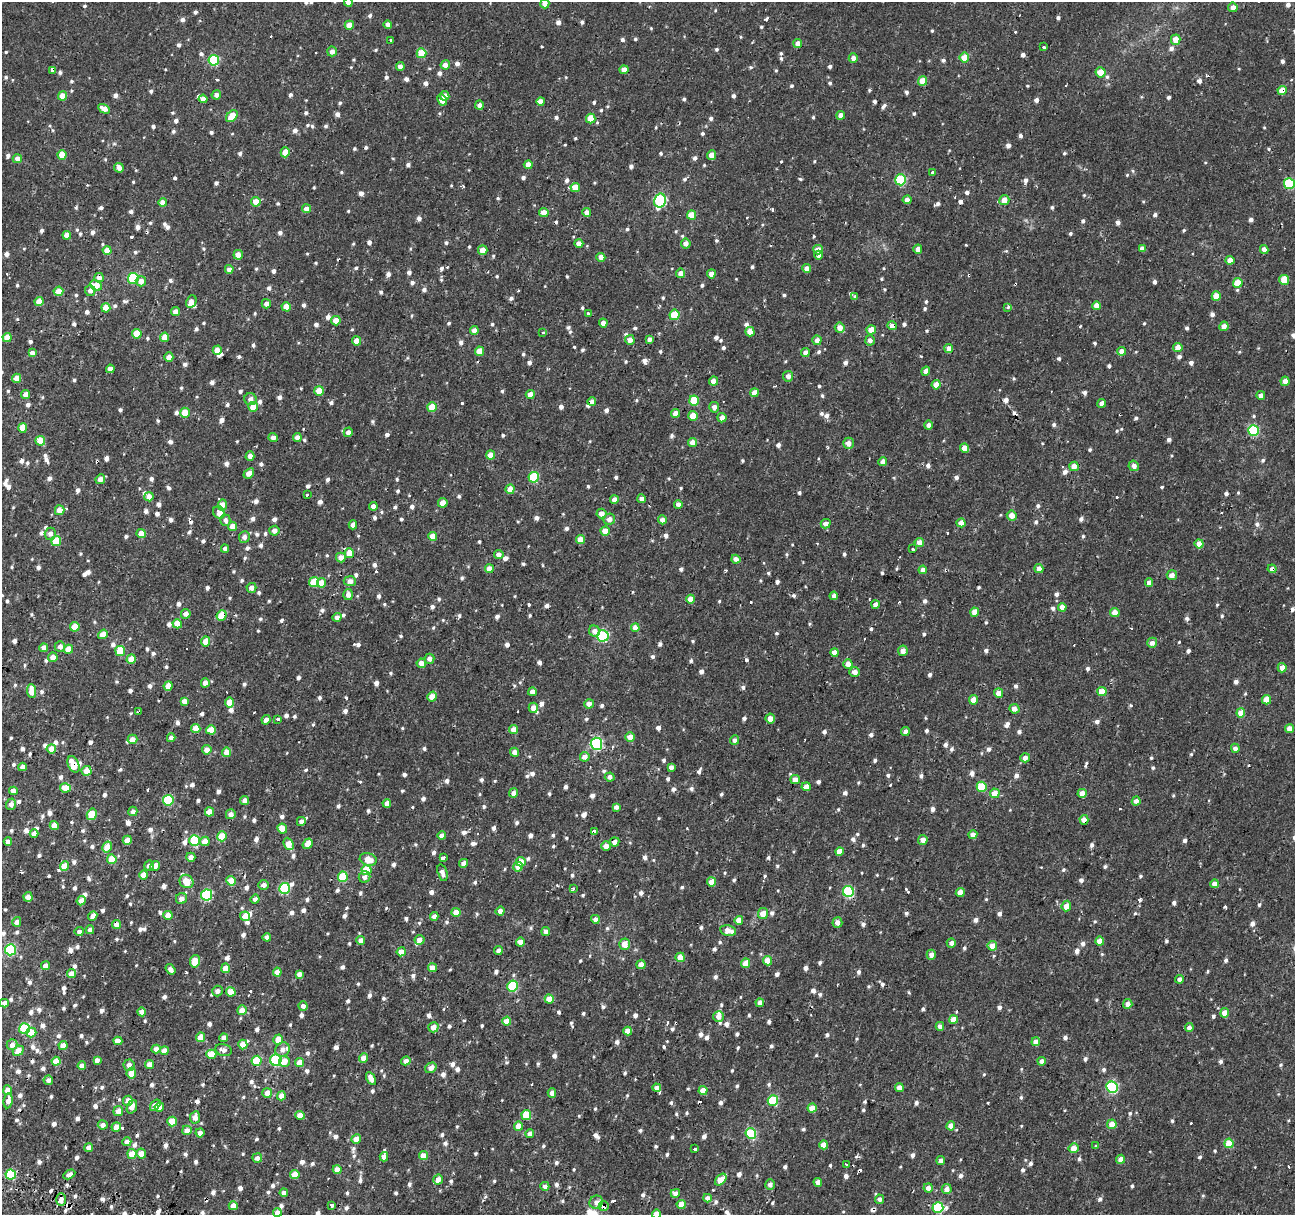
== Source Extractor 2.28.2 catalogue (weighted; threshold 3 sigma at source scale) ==
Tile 7 of 4 x 4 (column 3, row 2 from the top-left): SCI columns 2589-3881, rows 2708-3920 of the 5190 x 5408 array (HDU 1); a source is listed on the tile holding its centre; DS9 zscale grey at full resolution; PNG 1297 x 1217 px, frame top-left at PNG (2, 2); each listed source drawn as its Kron ellipse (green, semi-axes under 4 px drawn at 4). Shown black and unused: <1% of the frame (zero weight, under 2 of 3 exposures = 3% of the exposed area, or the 3 px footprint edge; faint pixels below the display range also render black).
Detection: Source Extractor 2.28.2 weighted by HDU 2 'WHT'; one run over the whole footprint, this tile lists its part. Background 9.43e-04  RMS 0.0022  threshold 0.00981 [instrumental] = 3 sigma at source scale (4.5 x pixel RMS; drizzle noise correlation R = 1.50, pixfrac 1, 0.0396/0.0396 arcsec/px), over >= 5 px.
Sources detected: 1457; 36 cosmic-ray / hot-pixel residue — neither listed nor drawn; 12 inside a brighter listed object's ellipse — not listed separately; of the other 1409, all 500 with FLUX_AUTO >= 1.1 (the completeness limit of this list) listed and drawn (909 fainter detections not listed), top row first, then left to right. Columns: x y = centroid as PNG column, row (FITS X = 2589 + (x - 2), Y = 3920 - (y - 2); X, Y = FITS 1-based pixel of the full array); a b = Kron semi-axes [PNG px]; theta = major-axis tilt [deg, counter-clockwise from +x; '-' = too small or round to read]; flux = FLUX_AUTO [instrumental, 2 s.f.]
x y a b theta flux
348 2 4 4 - 1.7
545 4 5 4 - 1.5
1233 7 5 4 - 1.5
388 24 4 4 - 1.3
349 25 4 4 - 2.9
1176 40 5 5 - 2.8
391 41 3 3 - 1.3
798 43 4 4 - 1.4
1043 47 3 3 - 1.1
332 51 5 5 - 1.4
421 53 5 5 - 5.6
853 58 5 4 - 1.3
964 58 5 4 - 3.8
214 60 5 5 - 16
445 65 4 4 - 1.4
400 66 4 4 - 1.3
53 70 4 3 - 2.2
624 70 4 4 - 1.8
1101 72 5 5 - 3.2
923 81 5 4 - 3.4
1282 91 4 4 - 3.4
216 95 5 4 - 1.1
62 96 4 4 - 2.9
445 96 5 4 - 1.6
203 99 4 4 - 1.6
442 100 6 4 -64 2.4
541 101 4 4 - 1.5
479 105 4 4 - 1.1
104 109 6 4 -29 1.8
841 115 4 4 - 1.4
232 116 7 4 48 4.8
591 118 5 4 - 4.2
285 152 5 4 - 3.1
62 155 4 4 - 3.9
712 155 5 4 - 2.4
17 159 4 4 - 1.3
528 165 4 4 - 1.8
119 168 5 4 - 1.5
933 172 4 3 - 2.7
901 180 5 5 - 14
1289 184 5 5 - 16
575 187 5 4 - 2.7
660 200 7 6 - 25
907 200 4 4 - 1.3
1004 200 5 5 - 2.6
256 202 5 5 - 2.8
163 203 4 4 - 2.2
307 209 4 4 - 1.5
544 213 4 4 - 2.3
587 213 4 4 - 1.5
692 215 4 4 - 3.7
67 235 4 4 - 2
686 243 5 5 - 1.5
579 244 4 4 - 1.6
1142 248 4 4 - 1.4
918 249 4 4 - 1.5
107 250 4 4 - 2.7
483 250 5 5 - 1.9
818 250 5 5 - 1.6
1264 250 4 4 - 1.2
238 255 5 4 - 2
819 255 4 4 - 1.1
601 257 4 4 - 1.9
1230 260 4 4 - 2
807 268 4 4 - 2.1
229 269 4 4 - 1.3
681 273 5 4 - 1.6
711 274 4 4 - 2.1
99 277 4 4 - 1.5
133 278 5 5 - 16
1284 280 5 5 - 5.4
141 281 5 5 - 1.7
1238 283 5 5 - 4.1
96 286 6 5 - 3.8
58 291 5 4 - 2.7
90 291 5 5 - 1.1
855 296 3 3 - 1.2
1216 296 5 4 - 3.6
191 301 6 5 - 1.7
39 302 4 4 - 3.4
266 304 5 4 - 1.3
1097 306 4 4 - 2.4
286 307 5 4 - 2.9
1008 307 3 3 - 1.1
106 308 4 4 - 3.6
176 312 4 4 - 1.4
588 314 3 3 - 1.6
674 315 5 5 - 7.6
336 321 5 4 - 2.9
603 323 4 4 - 1.4
892 326 5 4 - 1.6
1224 326 5 4 - 1.3
840 328 5 5 - 2
871 330 4 4 - 3
474 331 4 4 - 1.5
750 332 5 4 - 2.2
543 333 3 3 - 1.8
137 334 5 5 - 4.1
7 337 4 4 - 2.9
165 337 4 4 - 2.4
649 339 4 4 - 1.1
630 340 5 5 - 1.8
817 340 5 4 - 1.5
870 340 5 5 - 1.1
357 341 4 4 - 2.7
1178 347 5 4 - 2.4
949 349 4 4 - 2
217 350 4 4 - 2.2
479 351 5 4 - 2.9
1122 351 4 4 - 1.5
805 352 4 4 - 1.2
32 353 4 4 - 1.2
169 357 4 4 - 2.1
110 369 4 4 - 1.5
926 371 4 4 - 1.3
788 376 5 5 - 1.3
17 378 4 4 - 2.1
713 381 4 4 - 1.9
1285 381 4 4 - 1.5
936 385 4 4 - 2.6
319 391 5 4 - 4.7
754 393 4 4 - 2.4
26 394 4 4 - 1.6
530 394 4 4 - 2
1261 395 4 4 - 1.1
250 399 6 6 - 1.2
694 400 5 5 - 6.5
592 401 4 4 - 1.2
1102 403 4 4 - 1.2
253 407 5 5 - 2.8
432 407 5 5 - 5.3
714 407 5 5 - 1.3
185 413 5 4 - 4.1
675 413 4 4 - 2.4
693 416 5 4 - 3.2
722 418 4 4 - 1.5
928 425 4 4 - 1.2
22 428 5 4 - 2.7
1253 430 5 5 - 17
348 432 4 4 - 1.1
273 437 5 4 - 1.2
297 437 4 4 - 1.4
40 441 5 5 - 4.5
693 443 4 4 - 2.2
848 443 5 5 - 1.5
964 448 4 4 - 2.6
490 455 4 4 - 2.6
250 456 4 4 - 1.3
883 461 4 4 - 1.4
1074 466 4 4 - 2
1134 466 5 5 - 1.2
249 473 6 4 41 1.6
534 477 5 5 - 14
100 479 5 4 - 1.6
510 489 5 4 - 2.5
307 495 3 3 - 2.9
149 497 4 4 - 1.8
642 499 4 4 - 1.2
614 500 4 4 - 1.6
443 503 4 4 - 3
678 504 4 4 - 1.3
222 505 5 4 - 2.2
373 506 4 4 - 1.3
60 510 5 5 - 2.7
219 512 6 5 - 2.7
601 514 5 5 - 1.9
1012 515 5 5 - 2.1
609 519 6 5 - 1.4
225 520 6 5 - 1.1
662 520 4 4 - 1.6
961 523 4 4 - 2.4
826 524 5 4 - 1.2
353 525 4 4 - 1.7
233 527 4 4 - 2.5
274 531 5 5 - 1.3
605 531 4 4 - 2.2
141 533 4 4 - 2.7
50 534 6 5 - 1.1
244 537 6 5 - 1.2
433 537 4 4 - 2.7
580 540 4 4 - 2.5
56 541 5 5 - 6.4
919 542 5 4 - 1.9
1199 544 4 4 - 2.1
225 549 4 4 - 1.2
913 549 3 3 - 1.1
349 553 5 4 - 2.8
499 555 5 4 - 1.4
341 557 5 5 - 1.5
736 559 4 4 - 1.5
489 569 4 4 - 2.1
1039 569 4 4 - 1.5
1272 569 4 4 - 1.1
923 570 4 4 - 1.8
1172 575 5 5 - 1.3
350 581 6 5 - 1.3
314 582 5 5 - 7.8
322 583 5 4 - 2.8
1149 583 4 4 - 1.4
251 588 5 5 - 1.3
348 595 5 5 - 1.3
834 596 4 4 - 1.1
691 599 4 4 - 2.4
876 604 4 4 - 1.6
1062 607 4 4 - 1.5
975 612 4 4 - 2.1
1115 612 5 4 - 2.1
186 614 5 5 - 1.4
222 615 5 5 - 4.9
337 617 4 4 - 1.4
177 624 5 4 - 3
75 627 5 4 - 5
635 628 4 4 - 4.2
594 631 6 5 - 1.5
103 634 5 4 - 2.7
603 636 6 5 - 20
206 641 5 4 - 3
1152 643 5 5 - 1.1
60 646 5 5 - 1.2
44 648 4 4 - 1.9
68 649 4 4 - 3.2
120 651 5 5 - 5.9
903 651 5 4 - 1.7
835 652 4 4 - 2.1
53 657 5 4 - 1.6
131 659 5 4 - 2.8
429 659 5 5 - 1.3
421 663 4 4 - 1.9
848 664 5 4 - 2.1
1282 668 5 4 - 1.5
855 672 5 5 - 1.4
205 683 4 4 - 1.7
168 686 5 4 - 2.6
32 691 7 4 -85 3.2
532 692 4 4 - 1.3
1102 692 4 4 - 3.3
999 693 5 4 - 2.1
432 697 5 4 - 2.8
973 700 4 4 - 2.1
1266 700 5 4 - 3.5
184 701 4 4 - 1.3
230 702 5 4 - 3.2
589 704 5 4 - 1.5
533 708 5 4 - 1.7
1014 709 5 4 - 1.7
139 712 4 3 - 2.3
1241 713 4 4 - 3
770 718 5 4 - 1.7
278 719 3 3 - 1.3
266 720 5 4 - 1.3
196 728 4 4 - 3.1
1289 729 4 4 - 2.1
211 730 5 4 - 4.6
514 730 4 4 - 2.4
905 732 4 4 - 1.2
630 737 5 5 - 2.4
171 738 4 4 - 1.4
132 739 5 4 - 1.9
735 740 4 4 - 1.2
596 744 6 6 - 27
1235 748 4 4 - 1.1
51 749 5 4 - 2.7
207 750 4 4 - 1.8
227 752 4 4 - 2.6
515 752 4 4 - 1.6
585 757 5 4 - 1.9
1025 758 4 4 - 1.2
73 764 9 5 -66 5.5
22 767 4 4 - 1.2
671 767 4 4 - 1.1
86 771 5 4 - 2.9
610 777 5 4 - 1.1
795 779 4 4 - 1.9
806 787 4 4 - 2
982 787 5 5 - 7.9
65 788 5 4 - 3.9
13 791 4 4 - 1.7
513 793 4 4 - 1.4
995 793 5 4 - 3.1
1082 793 4 4 - 1.8
168 800 5 5 - 13
245 800 4 4 - 1.2
1136 801 4 4 - 1.2
387 803 4 4 - 1.8
11 804 6 5 - 1.3
616 807 4 4 - 1.1
133 811 5 4 - 1.1
209 812 4 4 - 2.9
92 814 6 5 - 5.7
231 814 5 5 - 1.4
1084 820 5 4 - 2
301 821 4 4 - 1.1
54 826 4 4 - 2.3
282 829 5 4 - 3.2
595 831 3 3 - 5.9
34 834 4 4 - 1.6
973 835 4 4 - 1.5
222 836 5 5 - 5.1
442 836 4 4 - 1.8
127 840 5 4 - 2.8
195 840 5 5 - 11
923 840 5 4 - 1.6
8 841 4 4 - 1.2
205 841 5 4 - 2.2
615 842 5 4 - 1.5
289 844 6 4 -66 3.2
308 844 5 4 - 2.8
606 846 5 5 - 1.7
107 847 5 4 - 3.2
839 851 4 4 - 1.9
191 857 5 4 - 1.3
444 857 4 3 - 3.4
112 859 5 5 - 4.9
368 859 8 6 -16 3.1
521 862 5 4 - 2.5
464 863 4 4 - 1.5
64 866 5 4 - 2.9
149 866 5 5 - 1.2
155 866 5 4 - 1.4
518 867 5 4 - 2.6
366 870 5 5 - 6.6
442 873 9 4 -73 1.3
144 875 5 4 - 2.7
343 877 5 5 - 7.9
365 877 6 5 - 1.2
186 881 7 6 - 3.9
231 881 5 4 - 3.4
711 882 4 4 - 3.1
1215 884 4 4 - 1.9
264 885 5 4 - 1.3
285 888 5 5 - 16
573 889 3 3 - 1.9
848 892 5 5 - 20
960 892 4 4 - 2.2
207 895 5 5 - 17
28 897 5 4 - 2.2
181 899 5 5 - 1.4
255 899 4 4 - 1.2
81 901 5 4 - 1.9
1066 906 5 5 - 2
500 911 4 4 - 1.1
456 912 4 4 - 2.8
763 914 5 5 - 2.4
168 915 4 4 - 2.4
93 916 5 4 - 1.6
245 916 5 4 - 2.5
434 916 4 4 - 1.3
595 919 4 4 - 1.2
739 920 4 4 - 2.3
17 922 5 4 - 1.1
837 923 5 5 - 1.3
116 924 4 4 - 1.9
90 930 4 4 - 1.3
546 931 4 4 - 1.3
728 931 8 5 -12 2.2
79 932 4 4 - 1.2
267 937 4 4 - 1.5
361 940 4 4 - 1.8
419 940 5 4 - 1.5
1100 941 4 4 - 2.5
520 942 4 4 - 1.6
951 943 4 4 - 1.2
624 944 5 5 - 2.5
992 946 5 5 - 3.1
10 950 5 5 - 22
498 951 4 4 - 1.1
401 952 4 4 - 2.6
931 955 5 4 - 1.4
680 957 4 4 - 3
195 961 6 5 - 3.8
767 961 5 4 - 2.9
746 963 5 4 - 2.9
641 964 4 4 - 1.5
45 966 4 4 - 1.6
226 968 5 4 - 3.1
433 968 4 4 - 2.3
170 969 6 4 -54 1.1
277 972 4 4 - 2.4
72 973 4 4 - 2.6
299 974 4 4 - 1.4
1179 979 4 4 - 1.3
513 986 5 5 - 13
217 991 5 5 - 1.2
231 992 5 4 - 2.9
549 999 4 4 - 3.1
4 1003 4 4 - 1.3
760 1003 4 4 - 1.6
1128 1004 5 4 - 1.6
303 1006 4 4 - 1.2
242 1010 5 4 - 2.8
142 1012 4 4 - 1.6
1225 1013 4 4 - 3.3
719 1016 5 5 - 1.6
953 1019 4 4 - 3
507 1021 4 4 - 2.8
940 1026 4 4 - 1.2
433 1027 5 5 - 2
24 1028 5 5 - 11
1189 1028 4 4 - 1.4
628 1031 4 4 - 2
31 1032 5 5 - 3.1
201 1037 5 4 - 2.8
224 1038 4 4 - 1.6
278 1040 5 4 - 3.6
118 1041 4 4 - 2
1036 1042 4 4 - 1.8
12 1045 5 5 - 1.5
243 1045 5 4 - 3
63 1046 4 4 - 2.4
156 1049 4 4 - 1.7
283 1049 7 6 - 1.4
223 1050 8 5 -14 1.3
18 1051 6 4 40 2.4
164 1051 4 4 - 2.7
211 1054 5 4 - 4
364 1058 4 4 - 2.2
97 1060 4 4 - 1.2
276 1060 5 5 - 17
56 1061 4 4 - 3
257 1061 5 5 - 7.9
284 1061 5 5 - 2.7
406 1061 5 4 - 1.2
1042 1061 4 4 - 1.2
299 1062 4 4 - 3.2
149 1064 4 4 - 1.8
129 1065 6 5 - 1.2
82 1066 4 4 - 2
431 1068 6 4 33 1.6
131 1073 5 4 - 2.8
371 1079 7 4 -62 2
48 1080 5 4 - 1.3
899 1087 4 4 - 2
1112 1087 6 5 - 26
657 1088 4 4 - 1.7
8 1090 5 4 - 2.4
703 1090 4 4 - 2.2
267 1093 5 4 - 2.2
552 1093 4 4 - 1.5
281 1096 4 4 - 2.2
773 1100 5 5 - 13
8 1101 7 4 81 1.5
128 1101 5 5 - 2.3
155 1105 6 4 51 1.8
132 1107 7 5 69 1.7
159 1107 5 4 - 3
812 1108 4 4 - 3.3
118 1111 5 5 - 1.9
300 1115 5 4 - 2.7
526 1115 5 5 - 7.5
195 1117 6 5 - 1.6
172 1121 5 4 - 5.2
1112 1124 5 4 - 2.4
103 1125 5 4 - 1.3
519 1126 4 4 - 3.1
951 1126 4 4 - 2.8
116 1127 5 4 - 1.8
187 1130 5 5 - 1.9
200 1133 4 4 - 1.1
530 1134 4 4 - 1.7
751 1134 5 5 - 18
356 1139 5 4 - 2.7
127 1142 4 4 - 1.7
1229 1143 5 4 - 4.4
824 1145 4 4 - 2.8
1096 1146 4 3 - 1.2
89 1147 4 4 - 1.3
1073 1148 5 4 - 2.5
695 1149 3 3 - 1.4
132 1154 5 4 - 3.8
141 1154 5 5 - 2.3
423 1155 4 4 - 2.8
384 1157 4 4 - 1.6
257 1158 5 5 - 1.2
1121 1159 4 4 - 1.5
941 1160 4 4 - 1.2
847 1164 4 3 - 1.1
337 1170 4 4 - 2.2
69 1174 6 4 28 1.2
295 1174 5 4 - 4
11 1175 5 5 - 16
438 1180 5 4 - 1.9
721 1180 7 4 45 4.9
818 1182 4 4 - 1.7
770 1185 5 5 - 1.2
545 1186 4 4 - 1.1
928 1188 4 4 - 1.3
947 1189 5 5 - 1.7
284 1193 4 4 - 1.5
675 1193 5 4 - 1.4
708 1198 4 4 - 1.7
879 1199 5 4 - 1.1
61 1200 6 5 - 1.6
596 1202 7 6 - 1.4
681 1204 4 4 - 2.6
332 1205 4 3 - 2.4
233 1206 4 4 - 2.5
604 1206 5 5 - 1.4
938 1207 5 5 - 15
277 1212 4 4 - 1.5
656 1214 4 4 - 2.4
Overlapping masked pixels (flux is a lower limit): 13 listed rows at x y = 53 70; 1282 91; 99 277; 892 326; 1272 569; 222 615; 139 712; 73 764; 1084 820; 848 892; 116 924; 118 1041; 604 1206
Isophote crosses this tile's border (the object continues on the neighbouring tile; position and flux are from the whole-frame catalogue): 5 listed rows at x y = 348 2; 545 4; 10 950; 277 1212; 656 1214